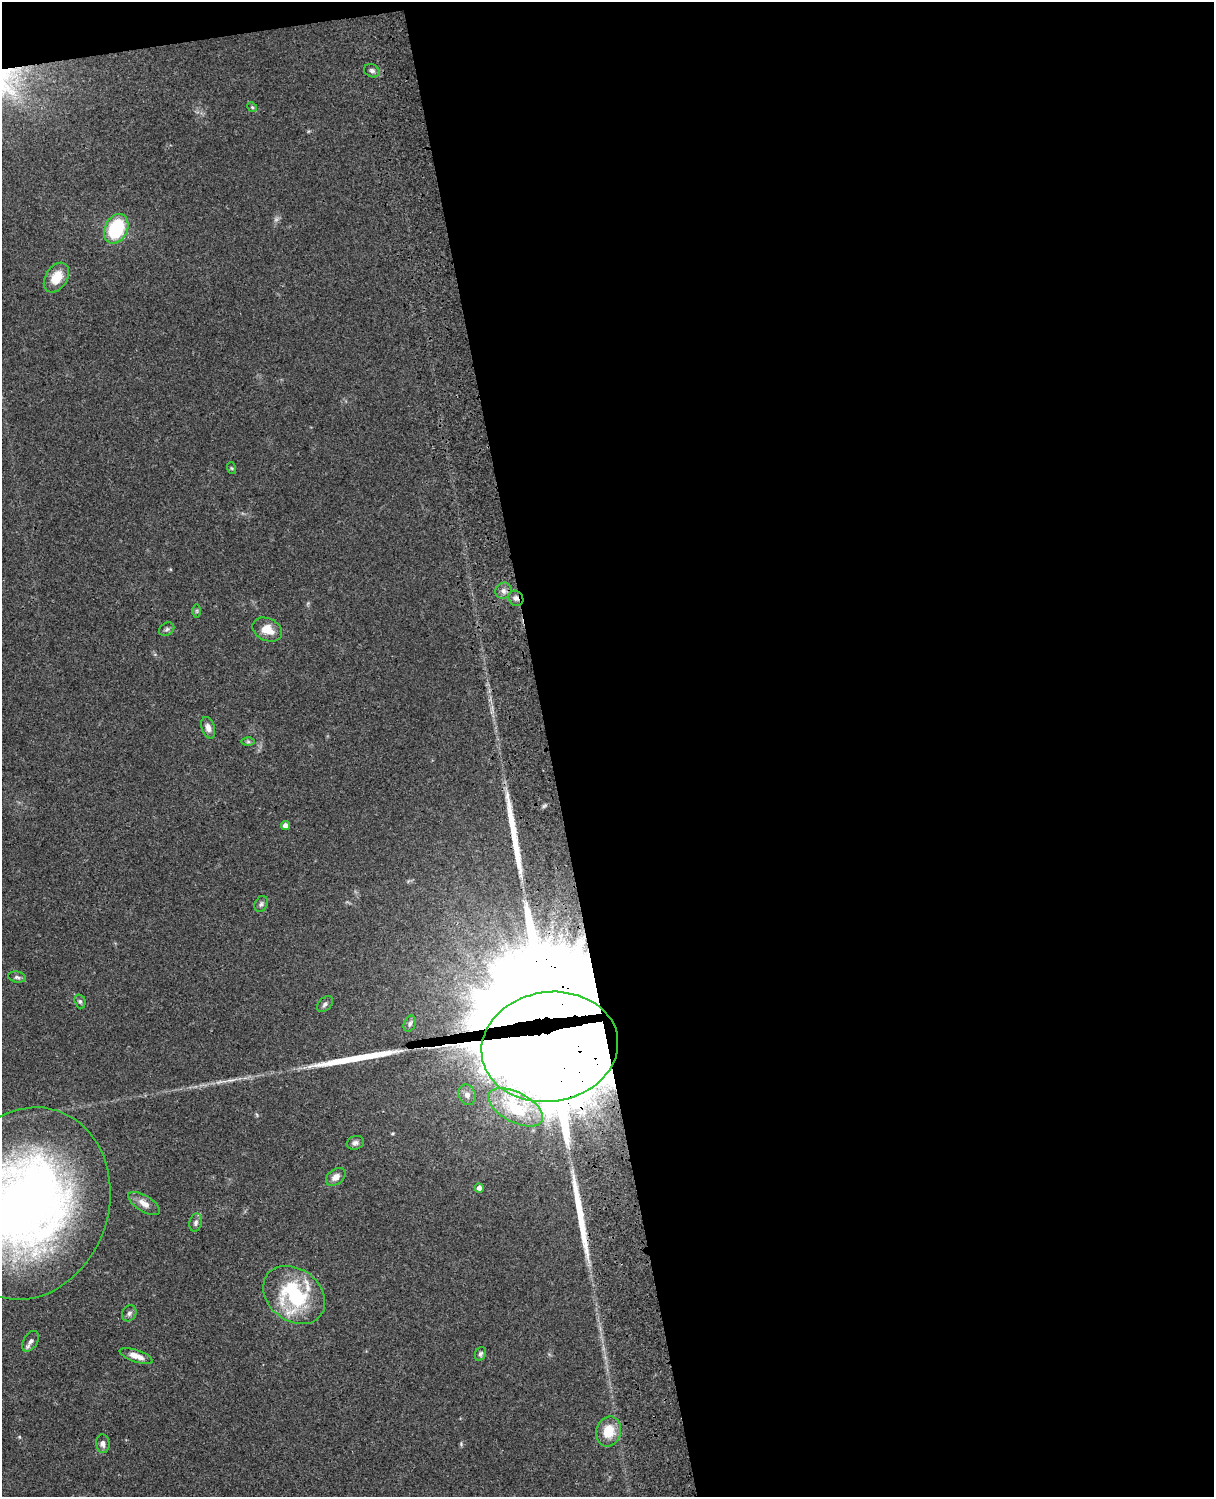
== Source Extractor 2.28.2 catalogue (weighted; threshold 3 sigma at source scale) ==
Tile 4 of 4 x 3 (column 4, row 1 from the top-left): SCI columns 3757-4968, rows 3269-4763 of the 5087 x 4927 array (HDU 1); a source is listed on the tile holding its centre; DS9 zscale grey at full resolution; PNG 1216 x 1499 px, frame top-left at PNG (2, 2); each listed source drawn as its Kron ellipse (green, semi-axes under 4 px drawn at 4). Shown black and unused: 56% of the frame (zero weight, under 3 of 4 exposures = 6% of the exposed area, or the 3 px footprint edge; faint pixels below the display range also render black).
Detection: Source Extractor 2.28.2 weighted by HDU 2 'WHT'; one run over the whole footprint, this tile lists its part. Background 0.0823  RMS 0.006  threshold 0.0271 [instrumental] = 3 sigma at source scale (4.5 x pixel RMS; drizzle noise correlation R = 1.50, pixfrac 1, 0.05/0.05 arcsec/px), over >= 5 px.
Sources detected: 43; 1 too faint to see at this stretch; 1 inside a brighter object's white glare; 1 cosmic-ray / hot-pixel residue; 3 long thin detections or spike segments (spike, bleed or trail) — neither listed nor drawn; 3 inside a brighter listed object's ellipse — not listed separately; the other 34 listed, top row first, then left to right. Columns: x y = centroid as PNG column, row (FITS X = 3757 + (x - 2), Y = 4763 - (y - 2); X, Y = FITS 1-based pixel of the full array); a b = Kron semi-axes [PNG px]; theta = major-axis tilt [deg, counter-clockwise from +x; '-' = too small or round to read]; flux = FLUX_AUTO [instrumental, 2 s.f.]
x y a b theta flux
372 71 8 6 -24 1.7
252 107 5 4 - 0.77
116 229 16 11 65 37
56 278 16 10 57 12
231 468 6 4 -70 0.7
503 591 8 7 - 2.6
516 598 8 7 - 2.4
197 611 6 4 -90 0.91
167 629 8 6 33 1.6
267 629 15 11 -25 8.5
208 728 11 6 -73 3.1
248 742 6 4 -1 0.95
286 826 4 4 - 3.2
261 904 8 6 64 1.5
17 977 9 5 -9 1.6
80 1001 7 5 -73 1.3
325 1004 9 6 45 1.7
410 1024 8 5 66 1.6
550 1047 68 55 9 5900
467 1095 10 8 -68 4.4
515 1107 30 15 -28 20
355 1143 9 6 18 2
336 1177 11 7 37 4.5
479 1188 4 4 - 2.6
27 1203 97 81 72 440
144 1203 18 8 -32 5.1
196 1223 9 6 77 2
294 1295 34 26 -39 52
129 1313 8 7 - 1.8
31 1341 11 7 58 2.5
481 1354 7 5 67 1.4
136 1356 17 6 -18 5.3
609 1431 15 12 77 14
103 1444 9 6 -84 2.4
Overlapping masked pixels (flux is a lower limit): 2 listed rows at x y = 516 598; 550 1047
Isophote crosses this tile's border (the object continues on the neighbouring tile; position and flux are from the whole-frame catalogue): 1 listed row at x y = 27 1203